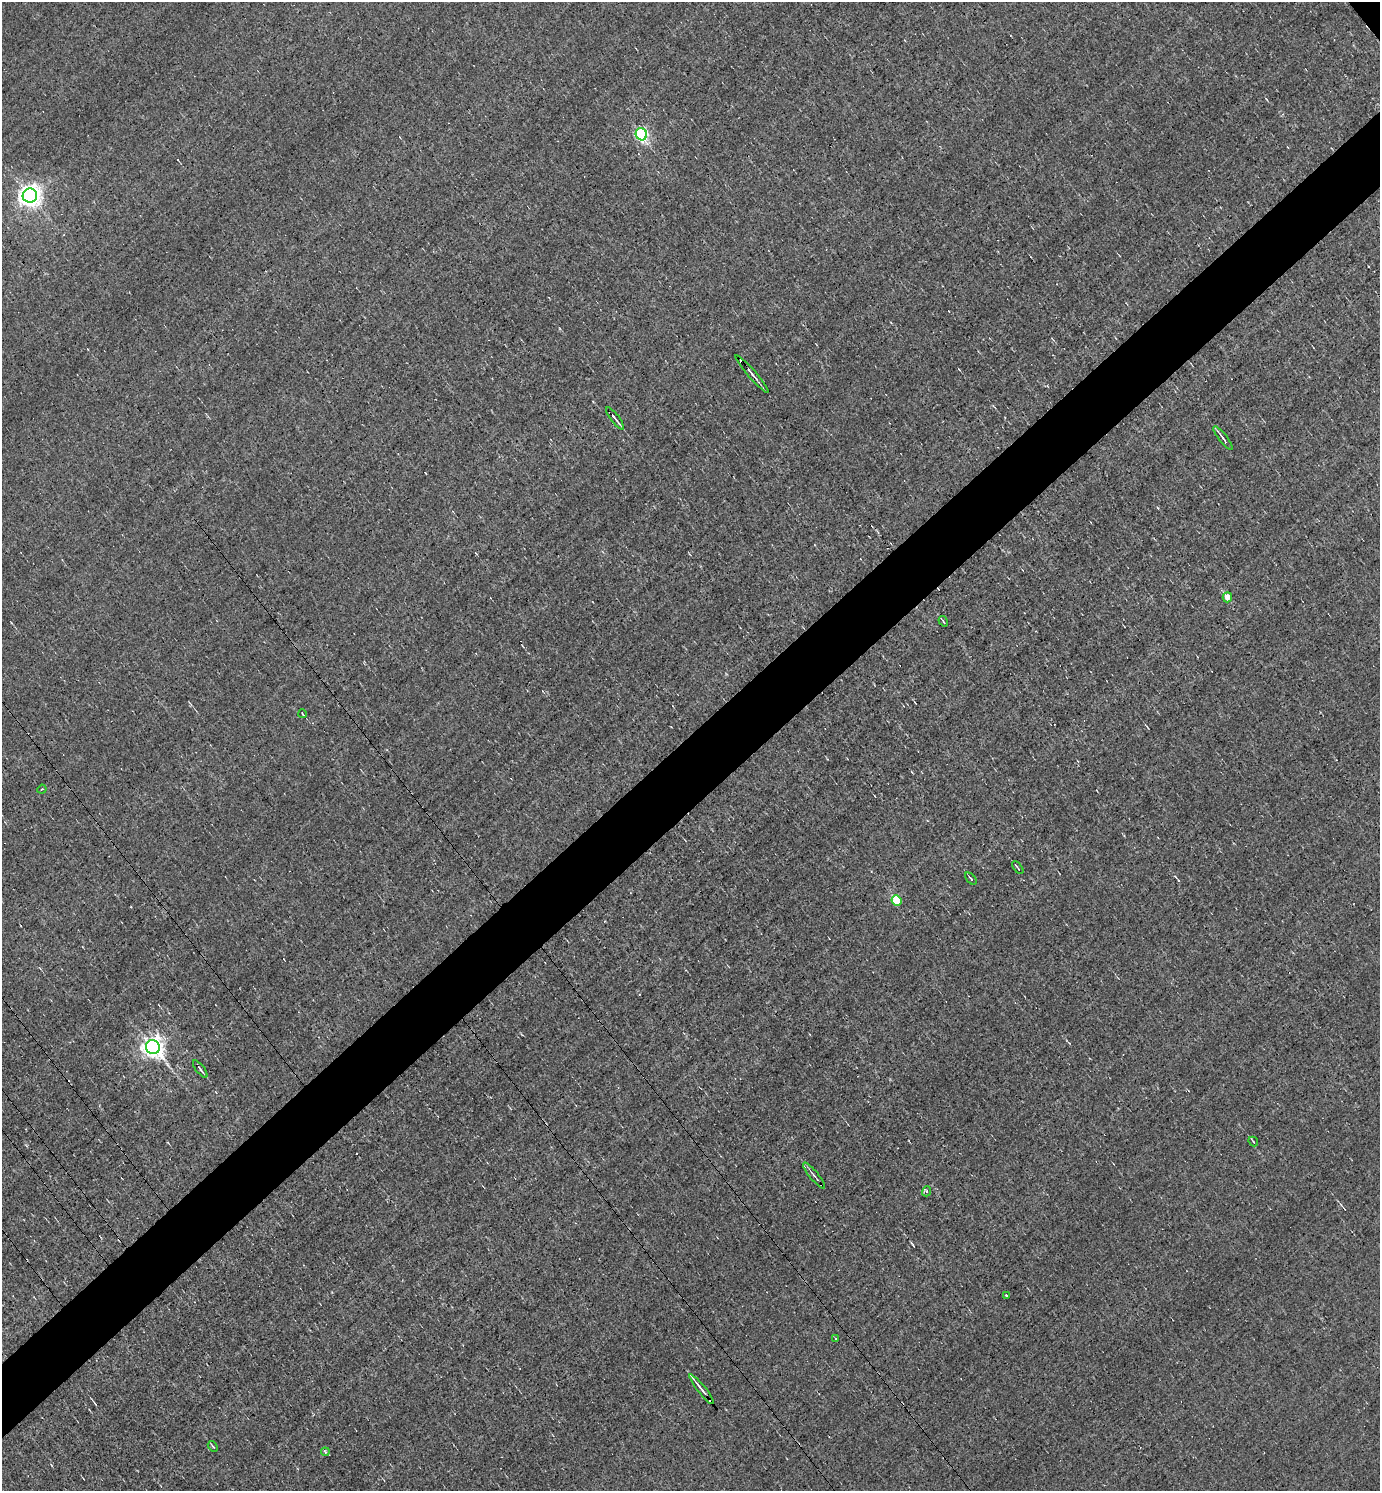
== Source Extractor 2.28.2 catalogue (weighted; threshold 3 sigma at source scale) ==
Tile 7 of 4 x 4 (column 3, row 2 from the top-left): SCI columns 3049-4426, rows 2981-4469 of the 5954 x 5959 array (HDU 1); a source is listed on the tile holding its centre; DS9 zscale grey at full resolution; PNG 1382 x 1493 px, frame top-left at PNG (2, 2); each listed source drawn as its Kron ellipse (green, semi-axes under 4 px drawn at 4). Shown black and unused: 5% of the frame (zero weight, under 3 of 4 exposures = <1% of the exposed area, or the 3 px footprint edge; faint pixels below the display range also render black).
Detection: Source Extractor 2.28.2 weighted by HDU 2 'WHT'; one run over the whole footprint, this tile lists its part. Background -0.00765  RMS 0.049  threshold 0.22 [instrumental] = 3 sigma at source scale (4.5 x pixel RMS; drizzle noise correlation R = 1.50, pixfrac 1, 0.05/0.05 arcsec/px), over >= 5 px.
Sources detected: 22; all 22 listed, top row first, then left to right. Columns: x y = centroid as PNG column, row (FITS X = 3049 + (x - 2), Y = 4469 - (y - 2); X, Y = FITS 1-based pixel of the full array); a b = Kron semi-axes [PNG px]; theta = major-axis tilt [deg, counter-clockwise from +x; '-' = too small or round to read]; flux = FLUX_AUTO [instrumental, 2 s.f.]
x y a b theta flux
641 134 6 5 - 950
30 196 7 7 - 3500
752 374 24 3 -49 23
615 418 13 2 -52 17
1223 438 14 3 -52 17
1227 597 5 4 - 48
943 621 5 2 - 5.4
303 714 4 2 - 3.8
42 789 5 3 - 5.2
1018 867 7 2 -53 5.5
971 879 7 3 -49 6.5
897 900 5 5 - 210
153 1047 7 7 - 2900
200 1069 10 2 -53 11
1253 1142 5 2 - 4.9
814 1176 16 2 -50 13
927 1191 5 3 - 7.9
1006 1295 3 3 - 12
836 1339 3 2 - 3.8
701 1389 18 2 -51 32
213 1446 6 2 -50 6.2
325 1452 4 4 - 7.2
Overlapping masked pixels (flux is a lower limit): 2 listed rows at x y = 752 374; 701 1389